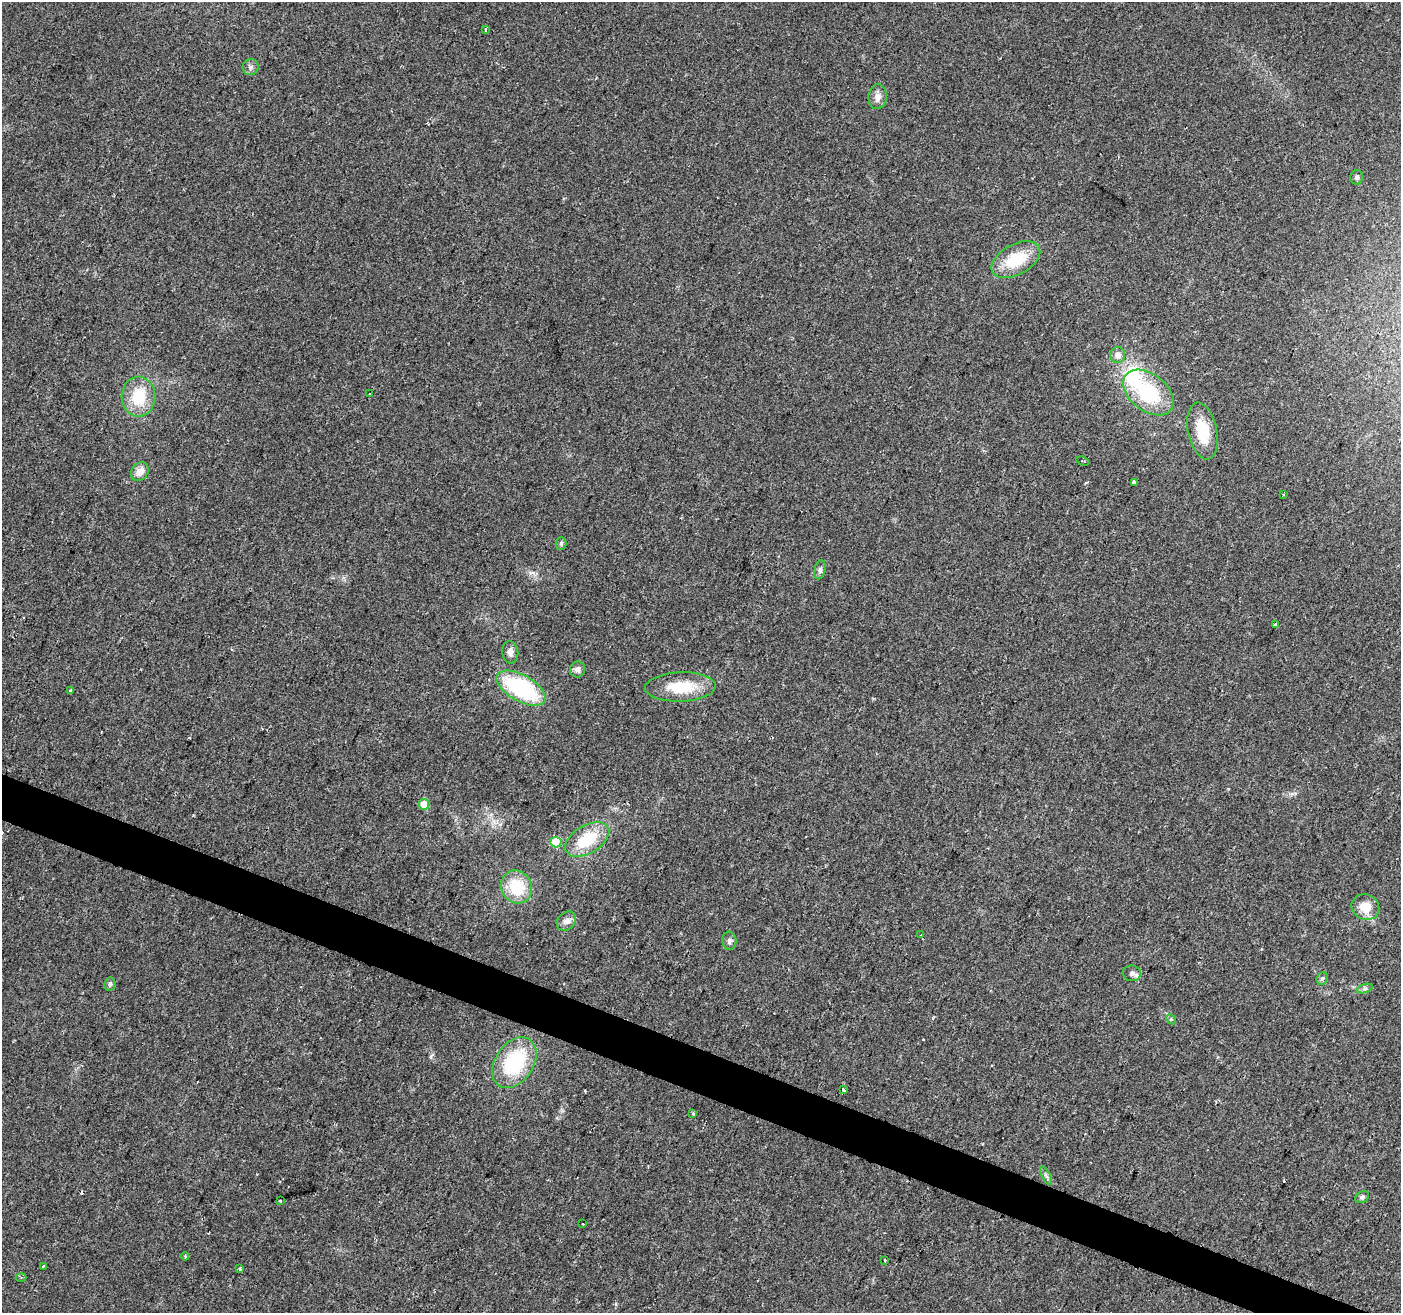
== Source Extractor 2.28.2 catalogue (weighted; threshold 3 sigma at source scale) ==
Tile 6 of 4 x 4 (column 2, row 2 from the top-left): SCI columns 1407-2805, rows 2899-4209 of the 5605 x 5730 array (HDU 1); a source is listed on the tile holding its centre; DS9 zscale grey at full resolution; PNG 1403 x 1315 px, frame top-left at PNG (2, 2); each listed source drawn as its Kron ellipse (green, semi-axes under 4 px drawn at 4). Shown black and unused: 3% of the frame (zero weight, under 2 of 3 exposures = <1% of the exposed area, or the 3 px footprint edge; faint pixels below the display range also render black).
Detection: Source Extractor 2.28.2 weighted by HDU 2 'WHT'; one run over the whole footprint, this tile lists its part. Background 0.0584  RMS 0.0068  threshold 0.0307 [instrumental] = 3 sigma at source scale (4.5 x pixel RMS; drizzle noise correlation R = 1.50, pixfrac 1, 0.0396/0.0396 arcsec/px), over >= 5 px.
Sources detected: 51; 3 cosmic-ray / hot-pixel residue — neither listed nor drawn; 1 inside a brighter listed object's ellipse — not listed separately; the other 47 listed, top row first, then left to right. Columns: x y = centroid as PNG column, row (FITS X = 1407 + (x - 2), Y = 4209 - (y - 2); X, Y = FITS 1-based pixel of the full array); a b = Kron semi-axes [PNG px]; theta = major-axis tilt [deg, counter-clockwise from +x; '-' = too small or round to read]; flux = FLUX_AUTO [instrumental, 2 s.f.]
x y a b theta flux
486 29 4 3 - 1.4
251 67 8 8 - 2.3
878 97 12 9 85 4.7
1357 177 7 6 - 1.8
1016 260 26 15 29 27
1118 355 8 7 - 4.1
1148 392 28 18 -38 47
370 393 3 2 - 0.71
139 397 20 17 86 23
1202 431 29 14 -78 21
1083 461 7 2 -17 1.2
140 471 10 8 53 6.2
1134 482 4 3 - 42
1283 494 3 3 - 0.59
561 543 6 5 - 1.4
820 570 10 5 78 1.8
1275 625 3 3 - 4
510 652 11 8 -84 3.4
578 669 8 7 - 2.9
680 687 35 14 2 25
521 688 27 13 -29 70
70 691 3 3 - 1.1
424 804 5 5 - 11
587 839 24 14 31 28
556 842 5 5 - 30
517 887 17 15 -61 26
1365 907 14 12 -30 12
566 921 10 8 45 3.2
921 935 3 2 - 3.5
729 941 9 7 -86 2.1
1132 973 9 8 - 2.8
1322 978 7 5 67 1.3
110 984 7 5 79 1.5
1364 989 8 4 19 1.4
1171 1019 5 4 - 0.98
514 1063 28 19 56 50
843 1089 3 3 - 4.8
693 1114 4 3 - 0.77
1046 1176 10 4 -63 1.7
1362 1197 7 5 29 1.5
281 1200 2 2 - 0.82
582 1224 3 2 - 0.66
185 1256 4 3 - 0.74
885 1260 3 3 - 5.5
43 1266 3 2 - 0.93
240 1269 3 3 - 4.7
21 1277 5 3 - 0.86
Unlisted compact peaks at least as high as the median listed source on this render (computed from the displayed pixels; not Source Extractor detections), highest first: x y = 431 1056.